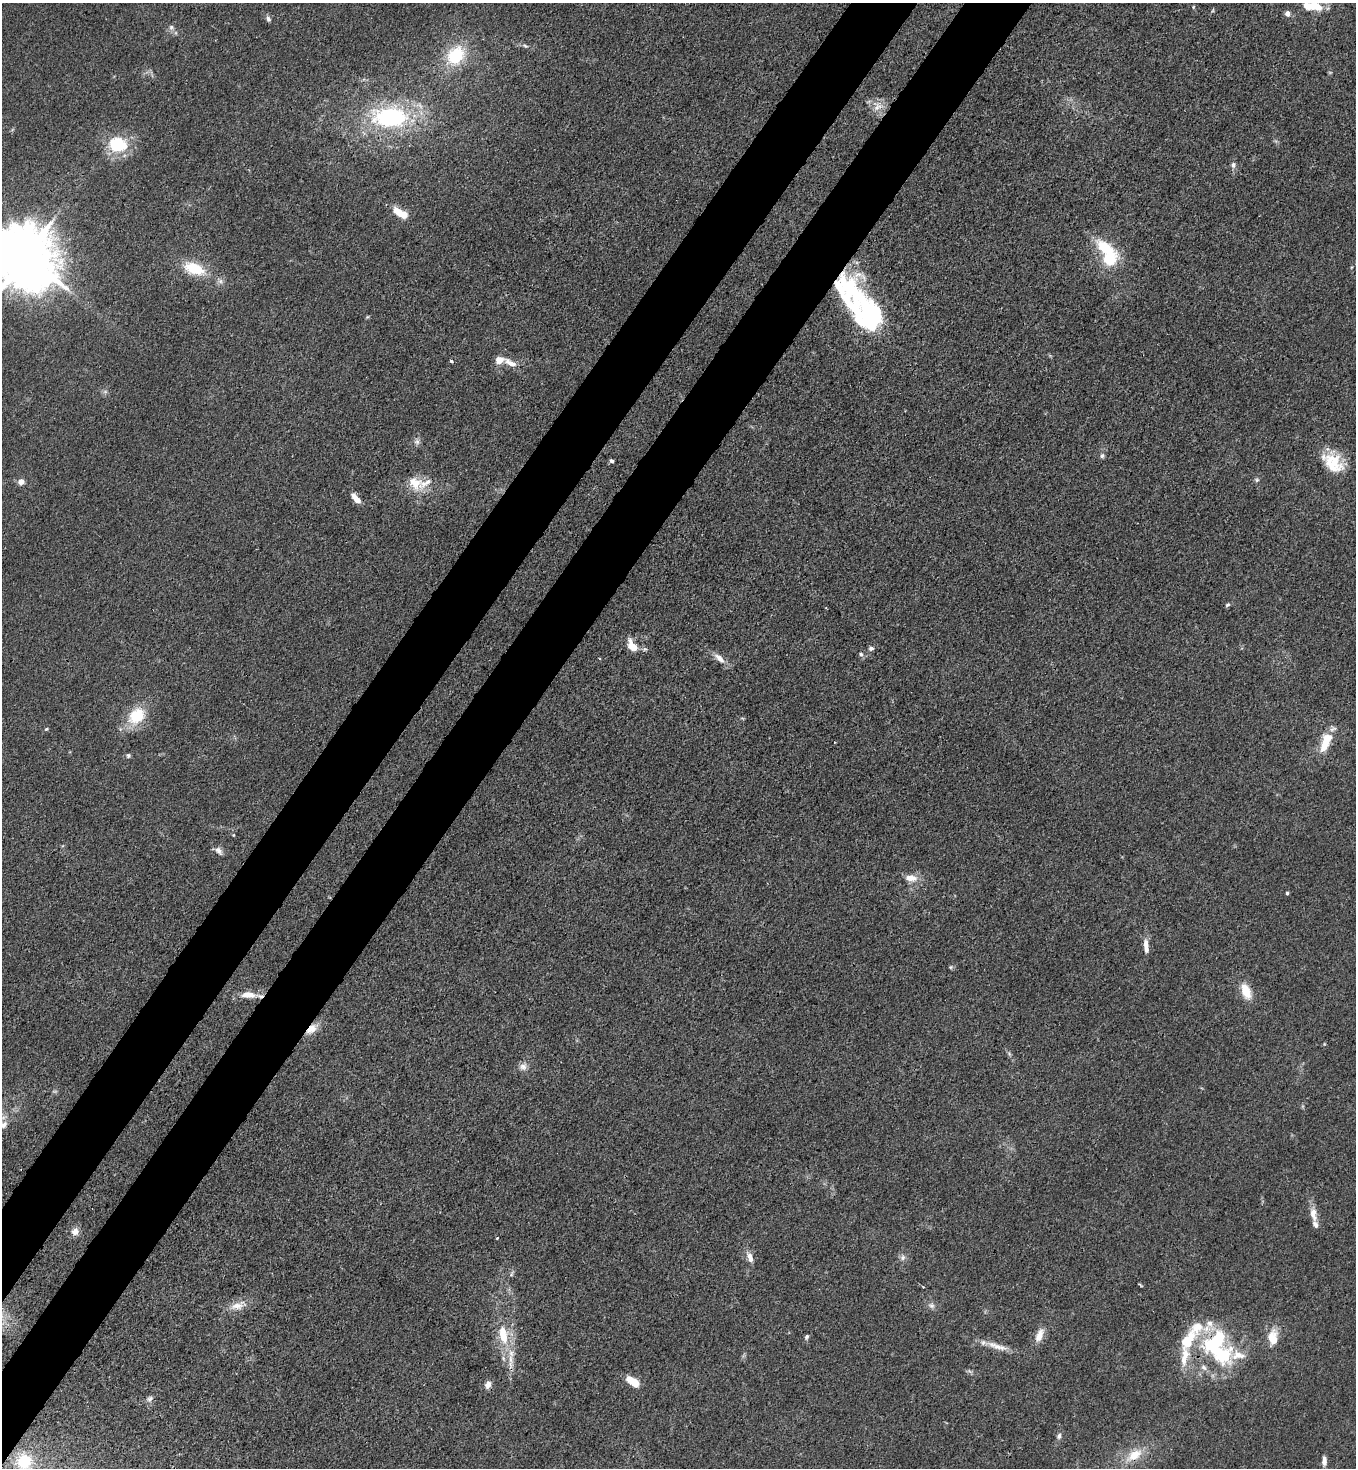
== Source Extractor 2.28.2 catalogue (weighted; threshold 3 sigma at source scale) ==
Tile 7 of 4 x 4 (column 3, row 2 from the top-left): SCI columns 3070-4423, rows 2990-4455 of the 6003 x 5982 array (HDU 1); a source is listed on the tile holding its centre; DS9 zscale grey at full resolution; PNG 1358 x 1470 px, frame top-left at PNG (2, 3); no overlay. Shown black and unused: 9% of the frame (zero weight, under 3 of 4 exposures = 7% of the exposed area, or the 3 px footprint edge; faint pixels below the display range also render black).
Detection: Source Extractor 2.28.2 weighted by HDU 2 'WHT'; one run over the whole footprint, this tile lists its part. Background 0.0202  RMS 0.0028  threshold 0.0127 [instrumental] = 3 sigma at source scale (4.5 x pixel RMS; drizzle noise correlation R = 1.50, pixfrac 1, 0.05/0.05 arcsec/px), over >= 5 px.
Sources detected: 92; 2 too faint to see at this stretch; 2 inside a brighter object's white glare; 1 cosmic-ray / hot-pixel residue — not listed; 14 inside a brighter listed object's ellipse — not listed separately; the other 73 listed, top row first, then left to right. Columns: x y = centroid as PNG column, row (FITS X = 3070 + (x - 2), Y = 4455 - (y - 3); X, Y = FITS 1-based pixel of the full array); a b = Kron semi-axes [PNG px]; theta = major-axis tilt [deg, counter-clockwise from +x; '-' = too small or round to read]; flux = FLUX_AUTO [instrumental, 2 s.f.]
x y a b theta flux
1315 6 19 11 -25 5.2
1193 7 5 3 - 0.25
1213 10 6 3 71 0.31
1287 14 6 5 - 1.6
268 19 8 5 -63 0.8
171 27 7 6 - 0.84
525 46 9 5 -30 0.72
456 55 23 18 50 14
878 107 17 6 24 2.1
390 118 31 18 -2 38
118 145 22 19 -12 12
1233 165 9 6 -84 0.96
397 211 12 9 -37 3.3
1105 248 28 13 -34 10
25 257 19 16 -51 2000
194 268 22 11 -21 10
865 310 84 28 -54 50
367 317 5 4 - 0.32
451 361 4 3 - 0.66
510 363 20 8 -29 2.6
417 442 8 8 - 1
1102 456 7 5 74 0.69
1334 460 34 18 -75 8.7
612 461 4 4 - 0.58
1257 480 6 5 - 0.51
21 482 6 5 - 2.1
415 483 18 14 -34 6.1
356 498 12 5 -50 3.3
1227 605 7 5 30 0.53
632 646 16 9 -55 3.9
871 648 6 5 - 0.76
861 654 7 6 - 0.67
719 658 14 7 -41 2.4
137 716 23 17 48 10
46 729 4 4 - 0.35
1326 742 26 10 66 6.9
128 756 6 5 - 0.5
233 835 4 4 - 0.24
219 851 12 8 -49 1.4
911 878 16 9 -7 3.1
1287 893 4 3 - 0.46
1146 944 13 7 -85 1.8
951 967 5 4 - 0.41
1246 991 17 9 -69 5.8
248 995 21 9 -2 3.7
312 1029 17 9 41 3.4
523 1066 11 10 - 1.6
3 1125 15 9 32 2.5
1313 1214 20 9 -81 2.9
75 1232 10 8 54 1.9
750 1258 14 6 -70 2.1
903 1258 7 7 - 1
512 1274 8 4 80 0.54
1140 1285 8 2 -40 0.27
923 1287 4 2 - 0.22
931 1305 10 7 -31 1.2
237 1306 22 10 18 3.5
1197 1327 21 18 8 6.2
503 1335 27 11 -80 8.3
1039 1335 19 9 65 3.1
807 1337 7 5 59 0.62
1273 1338 21 12 88 5
1215 1342 33 19 44 23
997 1346 31 8 -19 3.8
1238 1355 59 26 -9 16
511 1362 29 7 89 3.9
633 1381 16 8 -35 4.7
488 1385 9 7 62 1.7
150 1399 10 7 35 0.97
1059 1436 8 6 71 0.87
1134 1455 24 12 34 6.5
24 1461 20 19 - 10
1324 1461 11 5 -90 1.6
Overlapping masked pixels (flux is a lower limit): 5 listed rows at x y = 194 268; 865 310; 312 1029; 1215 1342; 1134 1455
Isophote crosses this tile's border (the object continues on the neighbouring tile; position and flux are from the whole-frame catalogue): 4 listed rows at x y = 1315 6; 25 257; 3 1125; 24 1461